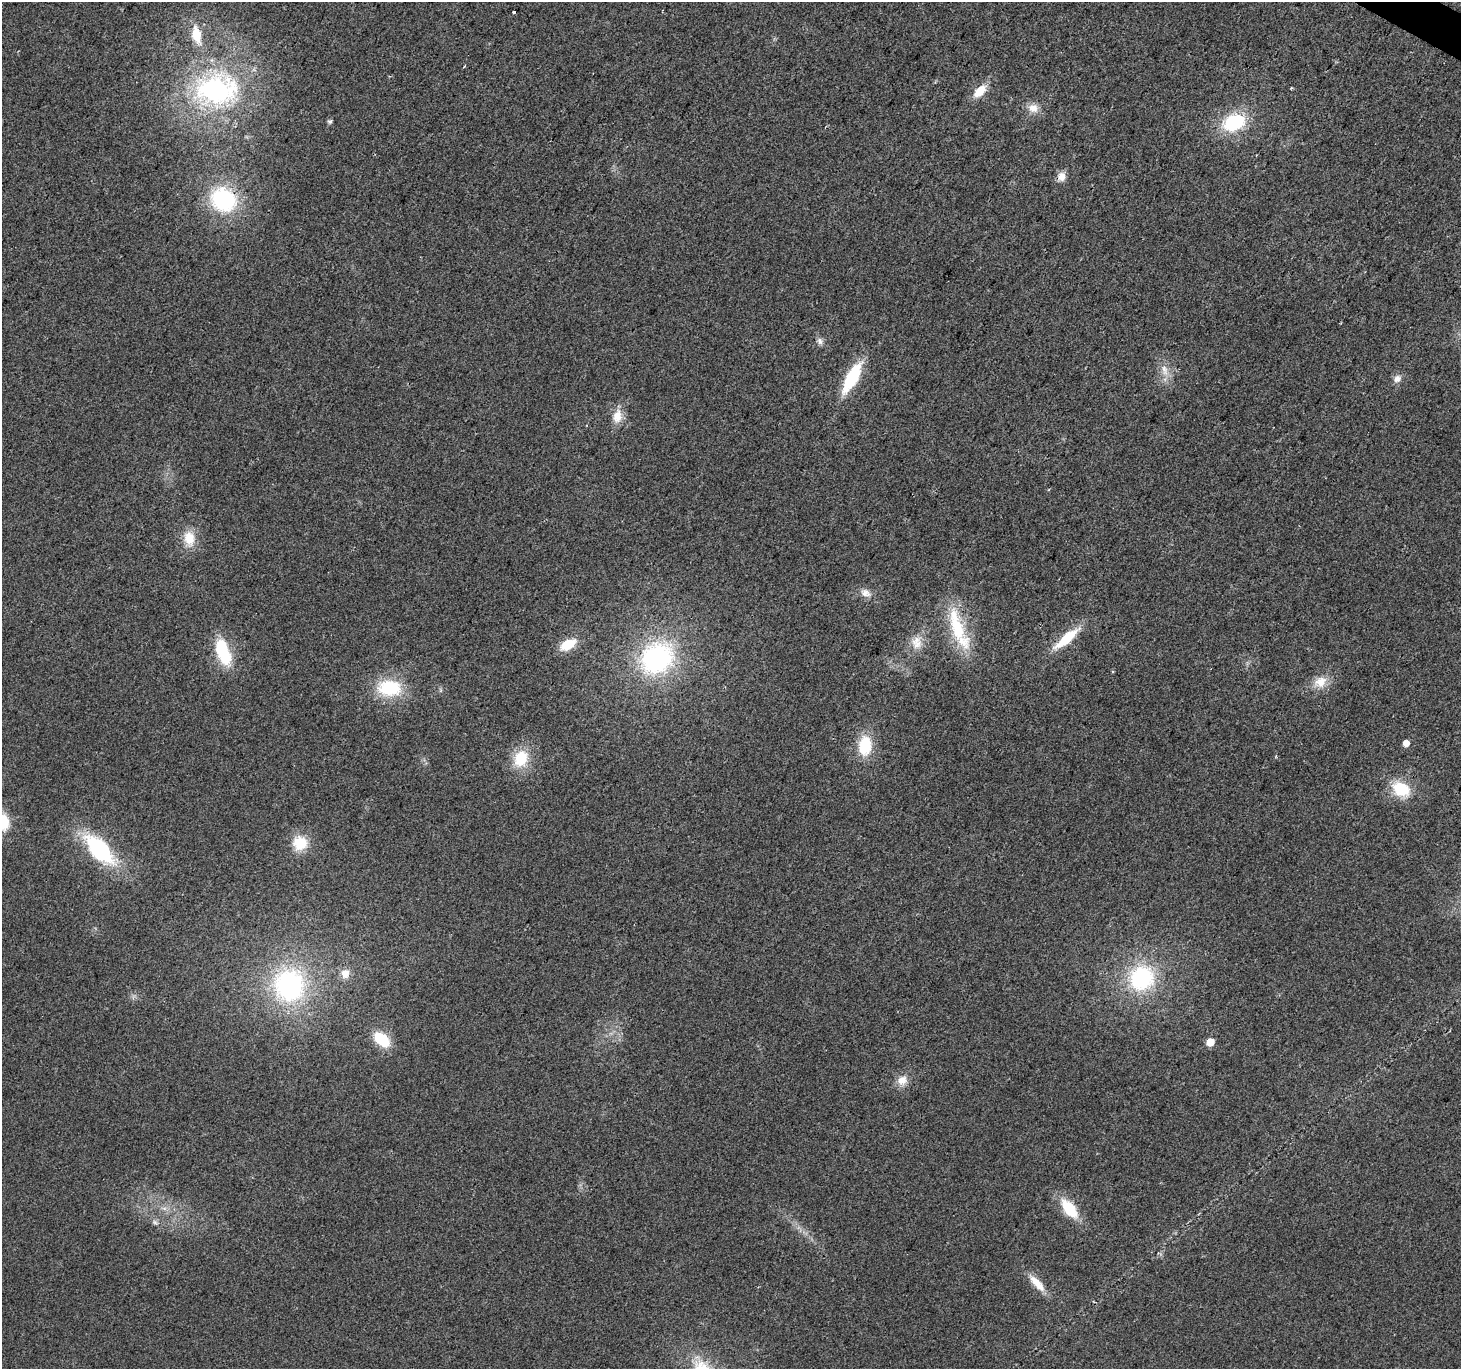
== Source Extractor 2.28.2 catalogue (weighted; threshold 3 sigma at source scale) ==
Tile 10 of 4 x 4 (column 2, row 3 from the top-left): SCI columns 1463-2921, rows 1627-2993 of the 5838 x 5918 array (HDU 1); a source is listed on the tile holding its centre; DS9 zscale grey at full resolution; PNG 1463 x 1371 px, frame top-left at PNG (2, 2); no overlay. Shown black and unused: <1% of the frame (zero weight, under 2 of 3 exposures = <1% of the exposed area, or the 3 px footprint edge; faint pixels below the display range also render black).
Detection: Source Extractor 2.28.2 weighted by HDU 2 'WHT'; one run over the whole footprint, this tile lists its part. Background 0.023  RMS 0.0079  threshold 0.0354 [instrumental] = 3 sigma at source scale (4.5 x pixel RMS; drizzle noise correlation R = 1.50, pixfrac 1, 0.0396/0.0396 arcsec/px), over >= 5 px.
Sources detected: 44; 1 inside a brighter object's white glare — not listed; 1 inside a brighter listed object's ellipse — not listed separately; the other 42 listed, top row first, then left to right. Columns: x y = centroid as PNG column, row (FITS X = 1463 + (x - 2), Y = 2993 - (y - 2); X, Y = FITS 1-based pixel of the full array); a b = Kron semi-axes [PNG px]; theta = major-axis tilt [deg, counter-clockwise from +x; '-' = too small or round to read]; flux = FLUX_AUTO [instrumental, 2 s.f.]
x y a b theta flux
514 12 3 3 - 2.5
196 35 22 11 -79 18
216 90 35 25 3 150
980 91 17 9 46 13
1033 108 14 12 -10 8.2
330 121 6 6 - 1.7
1234 122 23 16 21 50
1061 176 11 9 65 6.9
224 200 25 22 -33 82
820 341 10 7 -72 3.1
1165 370 17 8 -75 8
852 378 33 11 61 46
1397 379 11 8 37 4.7
617 416 17 12 77 11
189 538 19 13 -82 15
865 593 15 9 -23 6.4
957 629 41 20 -72 46
1066 639 35 10 40 27
917 642 20 15 -89 12
568 645 17 9 29 20
221 648 20 14 -88 30
657 658 37 31 38 120
1113 671 4 3 - 0.81
1320 682 19 14 30 12
389 688 27 18 -2 42
1406 743 5 5 - 7.1
865 746 19 13 84 32
521 759 17 13 67 28
1401 789 23 16 -30 27
3 822 16 11 -84 20
300 843 16 15 - 23
99 849 34 16 -48 85
345 974 11 11 - 7.5
1142 978 28 26 33 75
289 986 39 36 -73 130
382 1039 19 12 -40 28
1210 1042 5 5 - 14
902 1080 14 12 42 8.3
164 1208 7 4 -18 2.2
1069 1209 23 11 -51 29
155 1222 8 6 -23 2.2
1037 1283 27 9 -47 12
Isophote crosses this tile's border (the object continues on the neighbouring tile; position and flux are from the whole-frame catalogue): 1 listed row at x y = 3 822